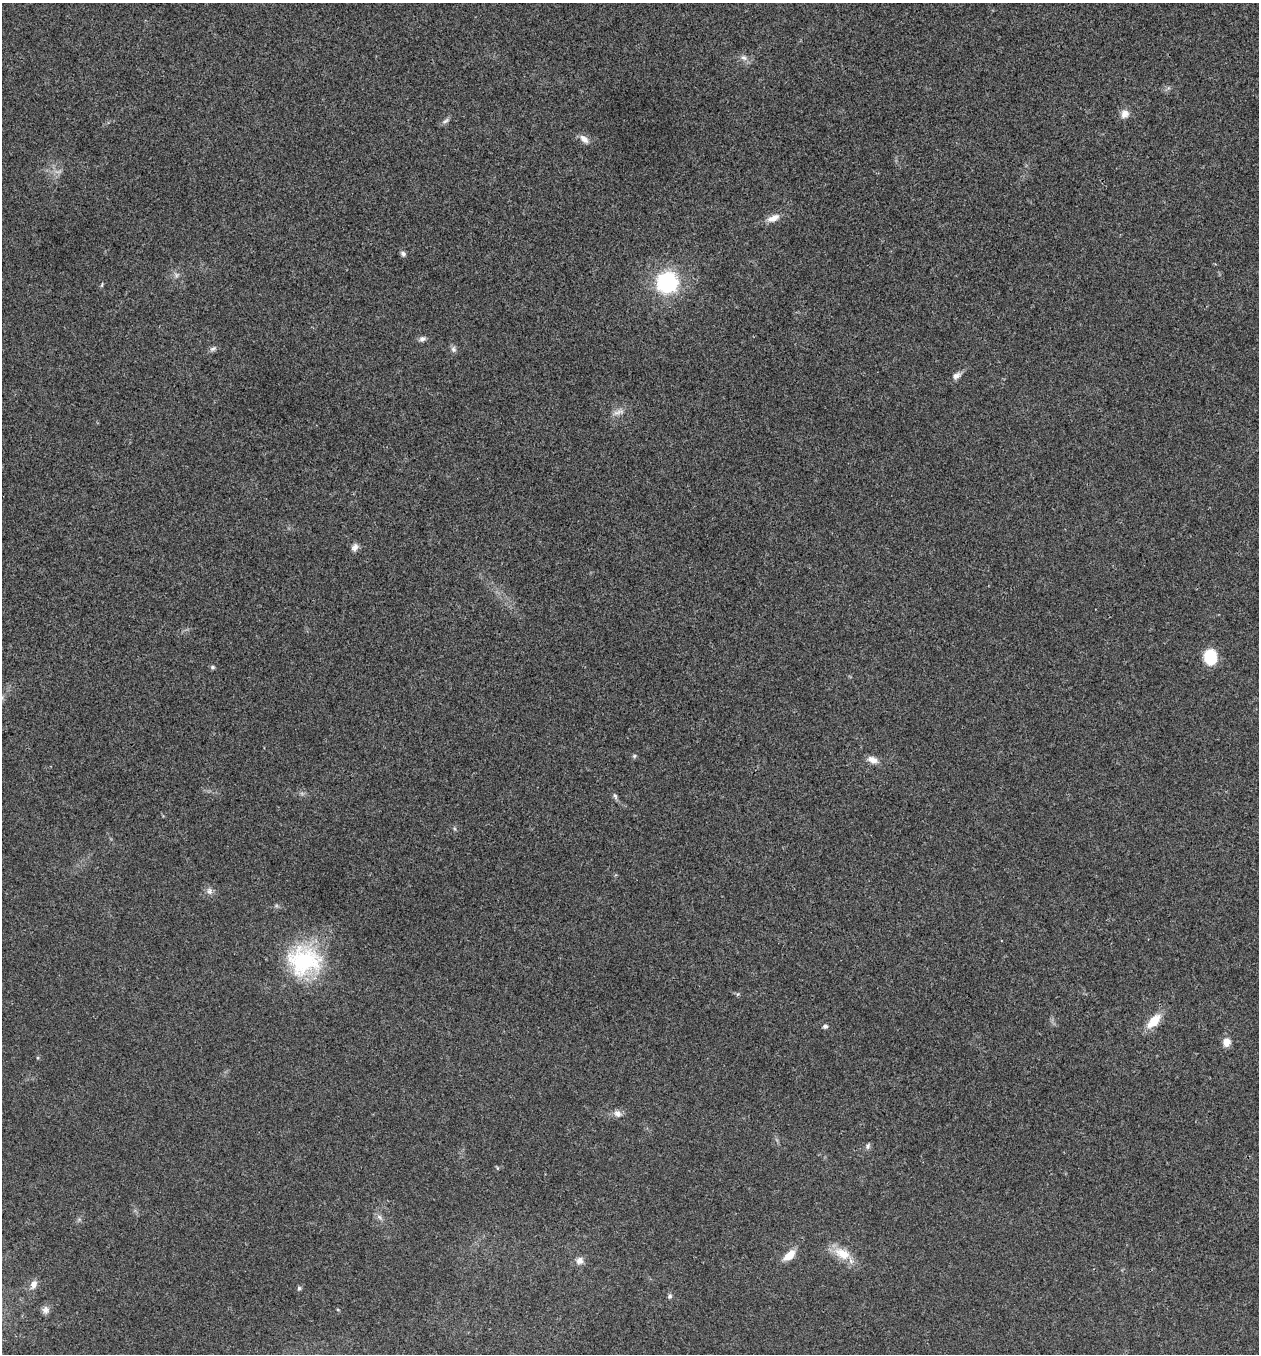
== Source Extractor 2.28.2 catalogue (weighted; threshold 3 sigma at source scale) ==
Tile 6 of 4 x 4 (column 2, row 2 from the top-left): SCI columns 1393-2649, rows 2710-4061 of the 5432 x 5416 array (HDU 1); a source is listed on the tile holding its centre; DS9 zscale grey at full resolution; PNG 1261 x 1356 px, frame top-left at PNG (2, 3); no overlay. Shown black and unused: <1% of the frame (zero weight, under 3 of 4 exposures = <1% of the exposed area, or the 3 px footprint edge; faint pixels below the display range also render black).
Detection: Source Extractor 2.28.2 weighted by HDU 2 'WHT'; one run over the whole footprint, this tile lists its part. Background 0.0239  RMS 0.0041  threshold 0.0185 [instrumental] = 3 sigma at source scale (4.5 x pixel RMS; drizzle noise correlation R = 1.50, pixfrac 1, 0.05/0.05 arcsec/px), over >= 5 px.
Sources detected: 36; all 36 listed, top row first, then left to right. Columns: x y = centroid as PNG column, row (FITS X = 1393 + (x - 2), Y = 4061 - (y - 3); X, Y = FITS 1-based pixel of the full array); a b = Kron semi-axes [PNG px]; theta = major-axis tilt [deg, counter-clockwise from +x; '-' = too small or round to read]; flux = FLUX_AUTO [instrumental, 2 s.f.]
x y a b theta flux
744 58 9 7 -24 1.7
1125 114 11 9 51 2.8
446 121 10 5 35 1.1
584 139 14 8 -44 2.4
773 218 18 8 25 3.5
403 254 7 6 - 1.1
176 275 7 4 90 0.89
667 282 16 15 - 43
102 285 7 3 77 0.45
422 339 8 6 19 1.5
213 349 9 6 30 1.2
453 349 8 7 - 1.2
957 376 13 7 36 1.9
618 412 18 5 11 2.1
355 547 10 7 55 1.8
1210 657 14 11 -89 14
212 667 6 5 - 0.72
634 756 6 5 - 0.61
872 760 13 8 -23 3
615 796 10 5 -71 0.95
209 891 9 7 89 1.6
304 961 44 38 -1 40
738 994 6 4 70 0.49
1154 1021 17 9 47 8.5
825 1026 6 5 - 0.97
1226 1042 10 9 - 3.1
618 1114 11 9 -34 2.1
868 1146 8 6 69 1
379 1217 9 5 -37 1.3
842 1254 23 14 -25 8.1
789 1255 15 8 42 5.6
580 1261 10 9 - 2.3
33 1284 12 8 68 2.6
299 1288 5 5 - 0.76
670 1296 7 5 68 0.9
46 1310 10 9 - 1.9